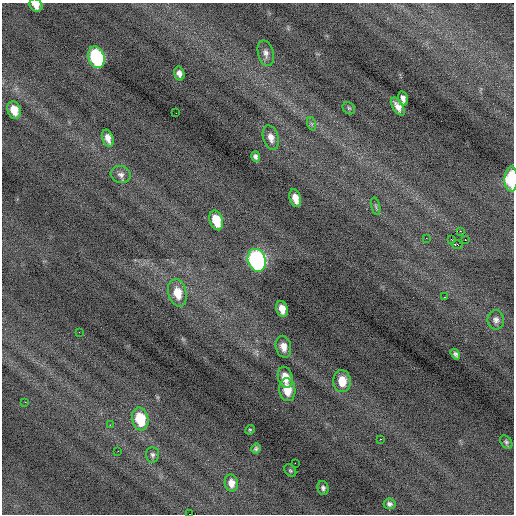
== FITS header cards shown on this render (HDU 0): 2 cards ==
NAXIS1  =                  512 / Axis length
NAXIS2  =                  512 / Axis length

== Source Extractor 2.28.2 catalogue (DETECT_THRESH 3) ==
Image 512 x 512 px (HDU 0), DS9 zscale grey, 1 PNG px = 1 image px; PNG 516 x 516 px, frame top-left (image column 1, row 512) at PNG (2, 3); each listed source drawn as its Kron ellipse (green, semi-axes under 4 px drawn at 4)
Background -0.183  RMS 0.76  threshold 2.29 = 3 sigma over >= 5 px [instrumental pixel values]
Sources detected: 49; all 49 listed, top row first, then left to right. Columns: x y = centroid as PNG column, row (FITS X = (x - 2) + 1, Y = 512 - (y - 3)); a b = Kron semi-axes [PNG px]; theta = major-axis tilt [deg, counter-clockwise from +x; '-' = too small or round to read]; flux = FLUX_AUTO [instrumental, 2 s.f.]
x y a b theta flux
36 5 7 6 - 430
266 53 13 8 -75 280
96 57 11 8 -72 6100
179 74 7 5 -75 240
403 98 7 4 -79 210
398 107 10 5 -57 310
349 108 7 5 -44 82
14 110 9 6 -71 650
176 113 2 2 - 80
312 124 7 4 -71 97
108 138 9 5 -72 340
271 138 12 7 -72 370
255 157 5 4 - 150
121 175 10 8 -18 230
511 179 12 6 89 2200
295 198 9 5 -72 470
376 206 9 3 -77 88
216 220 10 6 -72 1200
460 231 2 2 - 800
426 238 2 2 - 90
451 239 3 2 - 310
465 240 3 2 - 150
457 245 5 3 - 650
257 260 11 9 -72 12000
177 293 14 9 -76 990
445 297 4 2 - 190
282 309 8 5 -74 500
496 320 9 8 - 230
79 332 2 2 - 45
283 347 11 7 -78 440
455 354 6 4 -58 130
285 377 10 7 -77 680
342 381 11 8 -85 980
287 390 11 8 -82 990
25 402 3 2 - 130
140 419 11 8 -76 2000
110 425 2 2 - 410
250 430 5 4 - 64
380 439 3 2 - 160
506 442 7 5 -53 110
256 449 5 4 - 110
118 451 2 2 - 130
152 455 8 6 -86 140
295 463 2 2 - 280
290 471 7 5 -48 84
231 483 8 6 -80 420
323 488 7 5 -77 150
389 504 6 5 - 150
190 514 3 2 - 970
At the frame edge (FLAGS 8, measured only in part): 3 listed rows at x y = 36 5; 511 179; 190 514